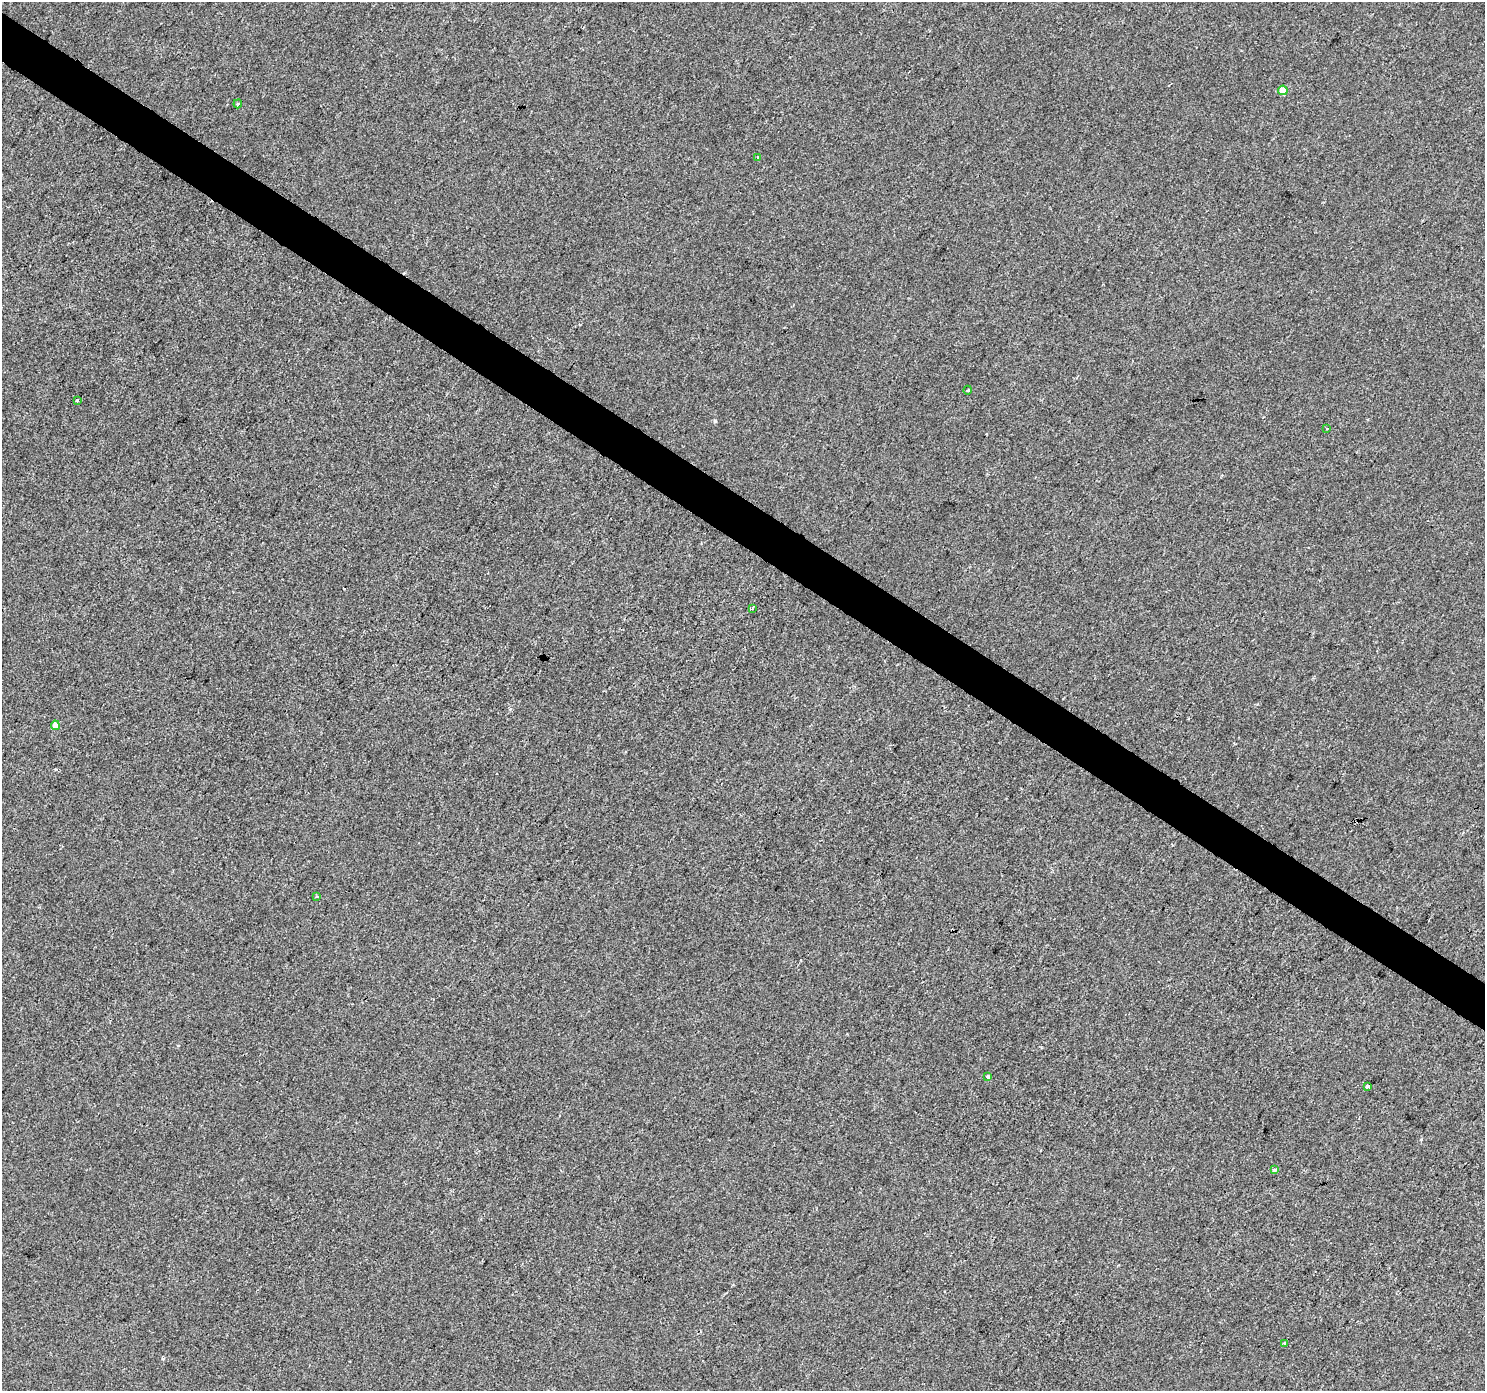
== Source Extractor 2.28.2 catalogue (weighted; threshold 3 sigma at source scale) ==
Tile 11 of 4 x 4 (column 3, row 3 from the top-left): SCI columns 2972-4454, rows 1640-3028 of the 5937 x 5990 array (HDU 1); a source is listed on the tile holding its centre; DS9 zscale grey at full resolution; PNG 1487 x 1393 px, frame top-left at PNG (2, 2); each listed source drawn as its Kron ellipse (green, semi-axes under 4 px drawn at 4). Shown black and unused: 3% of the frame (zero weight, under 2 of 3 exposures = <1% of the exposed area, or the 3 px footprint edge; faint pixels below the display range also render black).
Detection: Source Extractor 2.28.2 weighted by HDU 2 'WHT'; one run over the whole footprint, this tile lists its part. Background -4.90e-04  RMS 0.0041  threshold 0.0185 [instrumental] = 3 sigma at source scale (4.5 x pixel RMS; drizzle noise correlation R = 1.50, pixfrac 1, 0.0396/0.0396 arcsec/px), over >= 5 px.
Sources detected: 16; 3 cosmic-ray / hot-pixel residue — neither listed nor drawn; the other 13 listed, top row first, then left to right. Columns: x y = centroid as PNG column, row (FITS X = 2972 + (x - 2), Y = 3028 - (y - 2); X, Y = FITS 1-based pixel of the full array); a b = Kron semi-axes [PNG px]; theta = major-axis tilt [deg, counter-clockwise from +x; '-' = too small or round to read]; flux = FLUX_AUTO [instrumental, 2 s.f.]
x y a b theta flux
1283 90 4 4 - 5.4
238 104 4 3 - 0.62
758 157 3 2 - 0.94
968 390 4 3 - 0.39
77 401 3 3 - 2.1
1327 428 3 3 - 0.8
752 609 3 2 - 0.69
55 725 4 4 - 3.9
317 897 3 3 - 1.6
988 1077 4 4 - 0.84
1367 1086 4 4 - 4
1274 1170 3 3 - 3.6
1285 1343 3 2 - 0.57
Unlisted compact peaks at least as high as the median listed source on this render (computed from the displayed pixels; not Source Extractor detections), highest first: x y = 715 421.